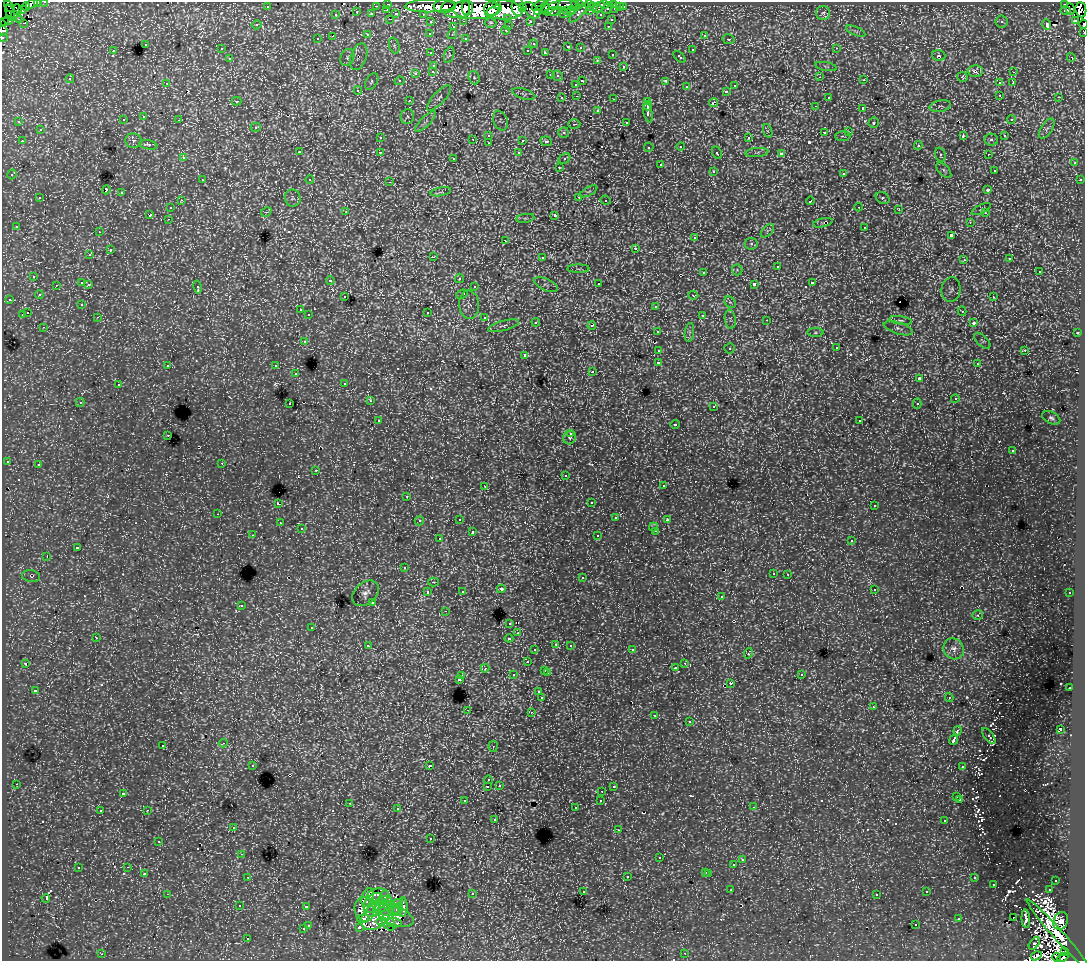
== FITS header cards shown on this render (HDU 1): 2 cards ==
NAXIS1  =                 1083
NAXIS2  =                  959

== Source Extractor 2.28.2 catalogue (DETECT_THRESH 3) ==
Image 1083 x 959 px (HDU 1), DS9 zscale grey, 1 PNG px = 1 image px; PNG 1087 x 963 px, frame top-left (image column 1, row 959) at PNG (2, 2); each listed source drawn as its Kron ellipse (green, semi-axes under 4 px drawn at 4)
Background 199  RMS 2.4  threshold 7.24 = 3 sigma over >= 5 px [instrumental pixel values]
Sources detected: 765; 6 with non-positive FLUX_AUTO (blend fragments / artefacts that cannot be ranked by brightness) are neither listed nor drawn; of the other 759, the 500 brightest by FLUX_AUTO listed and drawn (259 fainter detections omitted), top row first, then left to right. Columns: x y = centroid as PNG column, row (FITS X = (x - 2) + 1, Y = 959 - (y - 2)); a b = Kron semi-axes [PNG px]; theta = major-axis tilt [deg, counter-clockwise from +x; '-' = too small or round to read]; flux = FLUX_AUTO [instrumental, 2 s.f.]
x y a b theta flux
45 2 3 2 - 5500
37 3 3 3 - 2800
31 4 7 4 36 32000
388 4 3 3 - 9500
496 4 3 3 - 44000
579 4 3 3 - 7700
604 4 4 3 - 9300
614 4 3 3 - 8700
1065 4 3 3 - 5300
539 5 8 3 29 55000
563 5 15 5 3 45000
575 5 6 3 89 21000
589 5 5 2 - 7700
9 6 6 3 -51 7100
26 6 4 3 - 9300
267 6 3 3 - 2300
376 6 3 2 - 1600
430 6 25 6 1 210000
445 6 11 7 2 180000
551 6 11 5 43 40000
518 7 9 6 -86 93000
593 7 4 3 - 2300
599 7 6 4 46 5300
620 7 3 3 - 2200
623 7 3 3 - 3200
457 8 16 10 1 240000
466 8 7 3 88 73000
476 8 23 10 2 520000
523 8 4 3 - 100000
545 8 5 2 - 39000
608 8 6 3 51 4600
615 9 3 3 - 9800
1070 9 6 3 -84 8800
17 10 5 3 - 25000
22 10 3 3 - 3300
387 10 3 2 - 500
503 10 19 10 -5 570000
531 10 10 6 -46 110000
539 10 5 4 - 56000
571 10 4 3 - 4900
1081 10 7 5 -83 210000
494 11 9 4 24 100000
554 11 9 3 14 3900
566 11 3 3 - 2700
590 11 3 3 - 1600
1065 11 5 3 - 6500
357 12 3 3 - 780
579 12 13 4 46 6500
10 13 9 3 -72 39000
823 13 7 7 - 540
14 14 4 3 - 18000
372 14 3 3 - 1500
396 14 4 3 - 1600
423 14 3 2 - 3800
563 14 5 3 - 3300
336 15 4 4 - 860
601 15 3 3 - 3100
508 18 3 3 - 1400
19 19 3 3 - 1800
390 19 3 2 - 680
8 20 5 2 - 3400
611 20 3 3 - 760
1076 20 3 3 - 10000
464 21 3 2 - 800
530 21 3 3 - 2700
4 22 2 2 - 4000
431 22 3 3 - 2700
1001 22 6 6 - 450
24 23 3 2 - 480
491 23 6 4 2 390
1083 24 4 2 - 5500
256 25 5 4 - 480
1046 25 5 3 - 680
509 26 3 2 - 690
608 26 3 2 - 550
453 27 3 3 - 670
506 30 4 3 - 510
3 31 5 5 - 13000
856 31 10 4 -23 390
1084 32 3 2 - 2000
430 33 4 4 - 480
368 34 4 3 - 850
452 34 5 3 - 470
704 35 3 3 - 590
333 36 4 2 - 2000
2 37 3 2 - 6000
466 38 3 3 - 710
317 39 3 3 - 370
729 39 6 5 - 440
145 44 3 3 - 940
533 44 4 4 - 450
394 46 8 5 -71 340
568 47 4 3 - 840
580 48 4 3 - 360
836 48 3 3 - 600
221 49 3 3 - 440
528 50 3 3 - 460
692 50 3 3 - 800
113 51 3 3 - 630
431 53 3 3 - 540
546 53 4 3 - 740
449 55 8 4 72 340
612 55 3 3 - 650
939 55 7 5 -18 470
347 57 9 6 66 510
359 57 14 8 71 940
680 57 7 4 -42 870
1071 57 4 3 - 430
230 59 4 3 - 640
597 60 3 3 - 510
434 65 3 3 - 820
624 66 3 3 - 650
826 66 11 4 -11 360
433 71 4 4 - 620
975 71 7 6 - 940
1013 72 3 2 - 710
416 73 3 3 - 1200
550 75 3 2 - 810
558 76 6 5 - 490
820 77 3 3 - 340
962 77 5 5 - 380
474 78 7 5 -70 380
70 79 4 4 - 480
864 80 3 3 - 400
372 81 9 5 57 470
399 81 5 4 - 360
582 81 3 3 - 1200
666 81 4 3 - 1900
167 83 3 3 - 470
999 83 3 3 - 710
1013 83 4 3 - 1200
576 84 4 4 - 540
735 86 4 4 - 470
686 87 4 4 - 700
358 90 4 4 - 620
726 91 4 4 - 1100
524 94 12 5 -18 440
1000 95 3 3 - 590
577 96 3 2 - 590
828 97 3 3 - 660
1059 97 3 3 - 460
439 98 16 6 46 910
562 98 3 3 - 570
614 99 3 2 - 960
409 100 3 3 - 520
237 101 5 3 - 420
648 101 3 3 - 1100
713 102 4 3 - 1000
648 105 5 2 - 2000
815 106 4 3 - 330
940 106 11 5 11 510
863 108 3 3 - 2200
598 110 4 4 - 730
648 112 10 4 -78 4300
144 117 4 3 - 570
407 117 7 6 - 530
1011 119 4 4 - 380
123 120 3 3 - 510
179 120 3 3 - 480
426 121 14 5 45 790
500 121 10 7 -68 590
19 122 4 3 - 430
626 122 3 3 - 330
874 123 5 5 - 500
574 124 6 4 2 470
256 127 5 4 - 630
1047 129 11 5 56 610
40 130 3 3 - 640
768 131 7 4 -70 330
824 132 3 2 - 910
849 132 3 2 - 430
564 133 5 5 - 700
489 135 4 3 - 550
843 136 7 5 2 370
963 136 4 2 - 1200
1005 136 4 3 - 430
380 138 4 3 - 400
749 138 3 3 - 700
473 139 3 2 - 660
523 140 3 3 - 1200
991 140 7 6 - 630
22 141 3 2 - 680
133 141 8 7 - 670
546 141 6 5 - 770
489 143 3 3 - 590
148 145 9 4 -10 640
680 146 4 4 - 410
918 146 4 4 - 630
649 147 5 5 - 370
299 152 3 3 - 670
380 152 3 3 - 580
757 152 11 4 5 520
519 153 4 4 - 660
717 153 6 4 -64 510
781 154 4 3 - 3300
940 154 7 5 -71 480
988 154 3 3 - 420
183 158 4 3 - 510
454 158 4 3 - 380
564 159 6 5 - 470
1074 163 4 3 - 680
660 165 3 3 - 1000
559 167 3 3 - 550
944 170 9 5 -46 470
994 170 3 3 - 370
713 171 3 3 - 850
844 173 4 3 - 870
12 174 5 3 - 510
202 180 3 3 - 500
310 180 4 3 - 410
1080 180 3 3 - 450
390 182 3 2 - 750
106 190 4 3 - 1500
988 190 4 4 - 900
589 191 9 4 29 360
441 192 10 3 10 370
121 193 3 3 - 1100
579 197 3 2 - 710
40 198 3 3 - 730
293 198 8 7 - 650
883 198 7 5 -31 410
181 200 3 2 - 430
606 200 5 4 - 410
810 201 4 3 - 1200
859 207 4 3 - 340
170 208 3 3 - 620
981 209 10 4 27 340
899 210 3 3 - 390
266 212 5 4 - 580
346 212 3 3 - 490
985 213 3 2 - 420
150 215 4 3 - 1100
555 215 4 3 - 3600
525 218 9 4 8 430
168 219 3 3 - 440
970 222 4 3 - 490
823 223 10 4 13 430
16 227 4 3 - 390
865 227 3 3 - 900
767 231 8 5 43 460
99 232 3 2 - 380
951 235 4 3 - 2000
694 238 4 3 - 540
506 241 3 2 - 700
751 244 6 6 - 360
635 248 3 3 - 1100
110 250 3 3 - 1000
90 255 3 3 - 530
433 257 3 2 - 1300
542 257 3 3 - 800
1010 259 3 3 - 450
964 260 3 3 - 420
777 267 4 3 - 1000
578 269 11 4 0 480
737 270 5 5 - 340
1039 271 3 3 - 1100
704 272 3 3 - 840
34 276 3 3 - 540
459 278 5 4 - 460
330 280 4 4 - 590
82 283 3 3 - 1400
812 283 3 3 - 1000
599 284 3 3 - 1400
754 284 4 3 - 2400
56 285 3 2 - 400
89 285 3 3 - 610
546 285 13 5 -24 700
197 287 6 3 -78 720
474 287 3 3 - 540
951 290 12 9 82 860
462 294 6 4 23 980
39 295 4 4 - 430
693 295 5 3 - 550
345 297 3 3 - 440
993 297 3 2 - 550
9 299 4 3 - 440
730 302 6 5 - 370
82 304 4 3 - 400
469 305 14 10 -85 1200
656 306 3 3 - 910
300 310 3 3 - 420
962 311 5 4 - 430
427 312 3 3 - 1100
28 313 3 3 - 1300
22 315 3 3 - 440
309 315 3 3 - 660
702 315 3 3 - 550
98 317 3 3 - 430
485 318 4 3 - 1000
730 319 9 5 -82 490
767 320 3 2 - 340
901 320 11 4 -8 450
536 322 4 4 - 530
974 323 4 4 - 580
503 326 16 5 15 750
592 326 4 4 - 550
44 327 3 2 - 430
898 328 15 6 -17 770
657 331 4 4 - 490
689 332 9 4 82 510
815 333 8 4 0 340
1077 333 3 3 - 600
304 341 4 4 - 550
982 341 10 5 -44 440
729 348 5 5 - 360
836 348 3 3 - 470
659 350 4 3 - 1500
1025 350 3 3 - 1000
525 355 4 3 - 790
658 363 4 3 - 2400
977 364 3 3 - 360
168 365 3 3 - 620
276 366 3 3 - 600
592 372 3 3 - 840
296 374 3 3 - 390
919 379 4 3 - 3400
345 383 3 3 - 390
118 385 3 2 - 570
955 399 4 4 - 380
370 400 4 3 - 570
80 402 4 4 - 540
290 404 3 3 - 540
917 404 5 4 - 390
714 406 3 3 - 440
1051 418 9 6 -28 460
378 420 3 3 - 410
860 421 3 3 - 350
675 424 4 4 - 470
571 434 4 4 - 460
168 435 3 2 - 490
569 437 7 6 - 500
1012 451 3 3 - 430
7 461 3 3 - 400
222 463 3 2 - 340
38 465 3 3 - 580
316 470 3 3 - 720
565 475 3 3 - 400
485 486 3 3 - 510
663 486 3 3 - 410
407 496 4 3 - 330
591 503 3 3 - 480
278 504 3 3 - 1300
874 506 3 3 - 360
218 514 3 2 - 430
616 518 3 3 - 760
459 519 3 3 - 520
667 520 3 3 - 620
419 521 5 4 - 480
280 523 3 3 - 370
653 527 4 4 - 450
301 529 3 3 - 350
656 531 3 2 - 440
472 532 3 3 - 900
253 535 3 3 - 330
598 536 4 3 - 470
439 539 3 3 - 400
852 541 3 3 - 640
77 548 4 3 - 1600
47 557 3 2 - 940
404 568 3 3 - 330
773 573 3 3 - 380
788 574 3 2 - 530
31 576 9 6 -9 350
582 578 3 3 - 660
433 582 5 4 - 340
501 589 4 4 - 810
874 589 3 3 - 410
462 591 4 4 - 560
428 592 3 3 - 800
366 593 15 10 43 1000
1070 593 3 3 - 390
721 597 3 3 - 470
373 602 3 3 - 470
241 605 3 3 - 550
445 611 3 3 - 430
978 615 5 4 - 340
510 623 4 3 - 610
312 627 3 3 - 540
518 633 4 3 - 500
96 638 3 2 - 460
509 638 4 3 - 890
556 644 4 3 - 410
570 645 3 3 - 550
368 646 4 3 - 720
954 649 11 10 - 1100
535 650 4 4 - 450
632 650 3 2 - 580
748 653 5 3 - 1200
527 662 3 3 - 800
685 663 3 2 - 520
25 664 4 3 - 410
485 668 4 3 - 580
675 668 4 3 - 390
545 670 3 3 - 760
547 673 3 2 - 870
801 674 3 3 - 690
513 675 3 3 - 560
462 676 4 3 - 490
459 679 3 3 - 1300
731 684 3 3 - 880
1070 688 3 2 - 410
35 691 4 3 - 500
539 692 3 3 - 490
542 698 3 3 - 3200
949 698 4 4 - 360
873 707 3 2 - 420
467 710 3 2 - 570
531 712 3 2 - 590
655 715 4 4 - 430
689 722 3 3 - 640
1060 729 4 3 - 3400
957 731 5 3 - 1900
989 736 9 4 -55 340
954 740 5 3 - 7500
223 743 4 3 - 550
163 745 3 3 - 670
493 746 5 4 - 330
253 765 3 3 - 350
429 766 3 3 - 4500
962 766 3 2 - 470
489 780 4 4 - 490
16 784 3 2 - 420
499 785 3 3 - 450
488 786 3 2 - 840
613 786 4 3 - 420
602 791 3 2 - 400
123 793 3 3 - 670
957 797 3 3 - 890
960 799 3 3 - 430
601 800 3 3 - 470
464 801 3 3 - 390
349 803 3 3 - 690
754 807 3 3 - 470
575 808 3 3 - 370
397 809 4 3 - 400
147 810 3 2 - 820
100 811 3 3 - 460
495 819 4 4 - 490
945 821 3 3 - 740
233 827 3 3 - 460
618 830 3 2 - 340
431 839 3 3 - 330
159 842 3 3 - 390
241 854 4 3 - 460
660 858 3 3 - 400
742 860 3 3 - 760
734 865 3 3 - 1700
128 867 3 2 - 450
78 868 3 3 - 740
706 872 3 3 - 750
709 873 3 3 - 860
144 874 3 3 - 1100
627 876 3 3 - 1100
248 877 3 3 - 450
974 878 3 3 - 760
1056 880 3 3 - 430
994 884 3 3 - 610
731 890 3 3 - 370
1049 890 3 2 - 550
583 892 3 3 - 480
927 892 3 3 - 490
167 894 3 2 - 1300
472 894 3 3 - 750
877 894 3 3 - 410
378 895 10 6 3 690
368 897 9 5 70 1300
46 898 4 2 - 770
373 903 11 7 48 2500
385 903 13 6 -87 2500
396 904 7 4 13 620
239 906 3 3 - 330
379 906 15 7 35 1600
306 907 3 3 - 650
403 907 10 4 88 840
391 908 8 5 -29 960
364 909 12 9 -81 2600
398 909 7 4 67 1200
394 915 20 9 -22 3200
376 916 16 11 40 2500
1013 917 2 2 - 460
363 919 6 4 9 400
387 919 13 6 -63 1100
959 919 3 3 - 930
1026 919 9 3 -86 620
382 921 5 2 - 540
1061 921 9 7 68 820
394 923 8 4 -3 1300
308 925 3 3 - 620
916 925 3 2 - 440
359 927 4 3 - 350
303 929 3 3 - 740
1058 934 47 5 -48 1400
248 939 3 3 - 1200
1034 944 7 4 54 340
1064 952 3 3 - 2500
685 953 3 2 - 420
102 954 3 2 - 680
1036 956 6 3 31 450
1057 957 4 2 - 7000
1062 957 6 3 23 19000
At the frame edge (FLAGS 8, measured only in part): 10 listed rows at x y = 45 2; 37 3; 31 4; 1081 10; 1083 24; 3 31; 1084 32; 2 37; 1057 957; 1062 957
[259 fainter detections neither listed nor drawn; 6 non-positive-flux detections neither listed nor drawn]